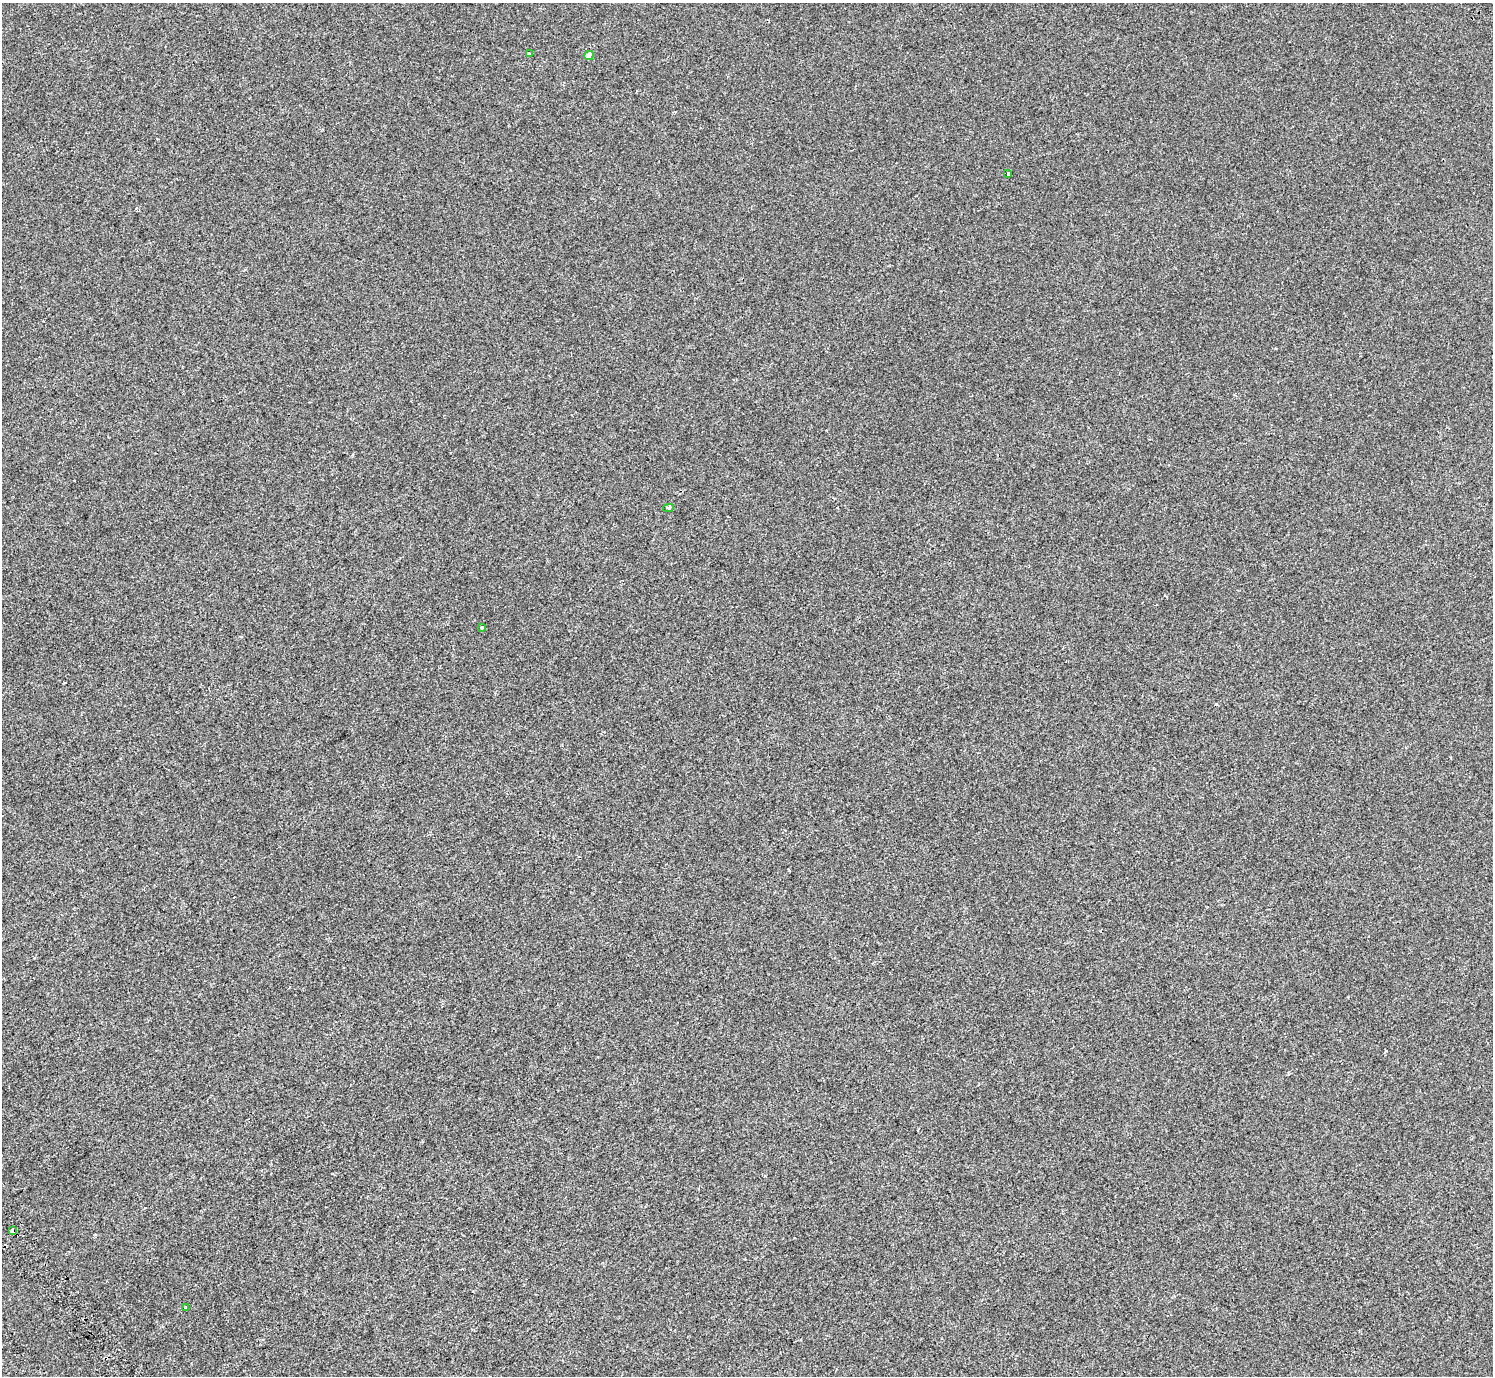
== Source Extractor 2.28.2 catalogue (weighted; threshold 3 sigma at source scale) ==
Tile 7 of 4 x 4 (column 3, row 2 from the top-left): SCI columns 3086-4576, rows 3026-4399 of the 6176 x 6111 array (HDU 1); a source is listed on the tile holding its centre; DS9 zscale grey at full resolution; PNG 1495 x 1378 px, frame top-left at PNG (2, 3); each listed source drawn as its Kron ellipse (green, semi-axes under 4 px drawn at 4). Shown black and unused: <1% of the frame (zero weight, under 2 of 3 exposures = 7% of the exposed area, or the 3 px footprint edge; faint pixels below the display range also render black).
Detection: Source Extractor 2.28.2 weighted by HDU 2 'WHT'; one run over the whole footprint, this tile lists its part. Background -9.91e-05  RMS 0.0046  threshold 0.0209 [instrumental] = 3 sigma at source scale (4.5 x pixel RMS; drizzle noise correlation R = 1.50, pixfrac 1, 0.0396/0.0396 arcsec/px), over >= 5 px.
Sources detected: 9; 2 cosmic-ray / hot-pixel residue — neither listed nor drawn; the other 7 listed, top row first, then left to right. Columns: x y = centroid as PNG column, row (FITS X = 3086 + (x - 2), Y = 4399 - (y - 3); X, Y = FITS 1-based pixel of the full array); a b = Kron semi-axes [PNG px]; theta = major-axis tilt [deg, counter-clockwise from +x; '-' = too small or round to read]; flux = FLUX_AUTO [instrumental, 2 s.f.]
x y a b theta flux
529 53 3 3 - 1.8
589 55 5 4 - 3.4
1008 173 4 3 - 2.9
668 508 5 4 - 0.82
482 627 3 3 - 3.3
13 1230 4 4 - 6.2
185 1307 3 2 - 0.8
Overlapping masked pixels (flux is a lower limit): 1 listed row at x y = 13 1230